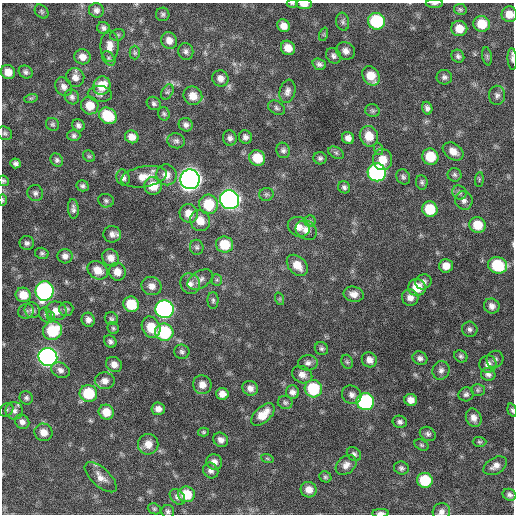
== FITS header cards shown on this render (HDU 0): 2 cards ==
NAXIS1  =                  512 / Axis length
NAXIS2  =                  512 / Axis length

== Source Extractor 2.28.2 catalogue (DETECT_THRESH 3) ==
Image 512 x 512 px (HDU 0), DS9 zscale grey, 1 PNG px = 1 image px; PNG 516 x 516 px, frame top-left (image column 1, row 512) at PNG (2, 3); each listed source drawn as its Kron ellipse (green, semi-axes under 4 px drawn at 4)
Background 389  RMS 21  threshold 63.5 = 3 sigma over >= 5 px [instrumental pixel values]
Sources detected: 206; all 206 listed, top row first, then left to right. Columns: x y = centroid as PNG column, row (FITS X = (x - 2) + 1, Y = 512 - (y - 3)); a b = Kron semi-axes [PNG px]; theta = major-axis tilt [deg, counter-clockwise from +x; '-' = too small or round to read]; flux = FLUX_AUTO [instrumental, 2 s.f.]
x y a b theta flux
434 3 9 3 0 2.6e+03
292 4 6 3 -1 1.6e+03
304 4 8 5 -2 1.1e+04
460 9 6 5 - 2.6e+03
96 10 7 7 - 5.8e+03
42 11 8 6 -48 3.1e+03
163 14 7 6 - 3.2e+03
509 14 8 7 - 1.6e+04
376 21 8 8 - 9.6e+04
343 22 9 6 -80 4.0e+03
482 24 8 8 - 3.0e+04
283 26 7 6 - 1.1e+04
103 28 6 6 - 3.9e+03
459 28 8 7 - 1.8e+04
324 34 7 4 72 1.9e+03
117 35 7 5 15 2.8e+03
169 41 8 7 - 1.1e+04
110 46 15 9 -90 1.2e+04
288 48 7 6 - 1.5e+04
186 51 8 7 - 4.9e+03
345 51 10 8 -29 7.5e+03
135 53 7 5 -89 2.7e+03
334 56 8 7 - 4.9e+03
458 56 7 6 - 3.7e+03
487 56 9 4 -79 2.7e+03
83 57 8 7 - 9.9e+03
109 58 8 5 -52 3.4e+03
512 59 11 4 -86 4.3e+03
319 64 7 5 -19 4.3e+03
8 72 7 7 - 1.5e+04
26 72 7 6 - 4.1e+03
371 76 10 8 -55 2.3e+04
75 77 9 9 - 9.4e+03
444 77 7 7 - 4.4e+03
220 78 8 8 - 8.6e+03
102 86 9 8 - 2.7e+04
64 87 10 8 -59 7.7e+03
287 91 12 8 78 7.2e+03
167 92 8 5 59 3.4e+03
100 94 12 8 -3 6.0e+03
497 95 9 8 - 5.5e+03
193 96 9 9 - 1.5e+04
72 97 7 7 - 4.5e+03
31 98 7 4 17 2.5e+03
154 103 7 6 - 3.8e+03
90 105 9 8 - 2.1e+04
277 108 9 6 -31 3.7e+03
427 108 6 5 - 4.6e+03
372 111 7 6 - 3.1e+03
164 114 7 6 - 3.0e+03
108 116 9 7 -37 5.2e+04
53 124 7 6 - 2.9e+03
78 125 6 6 - 4.8e+03
186 125 7 6 - 5.1e+03
5 133 8 6 -33 3.4e+03
74 136 6 5 - 3.6e+03
369 136 10 9 - 2.2e+04
132 137 7 6 - 1.0e+04
245 137 7 6 - 5.1e+03
230 138 8 6 -81 5.1e+03
348 138 6 6 - 7.5e+03
176 141 9 7 -13 4.6e+03
379 149 6 4 -71 2.1e+03
283 150 8 6 -70 4.4e+03
453 151 11 8 -33 1.2e+04
336 153 8 5 -30 3.0e+03
89 156 6 5 - 2.3e+03
430 157 8 8 - 3.2e+04
257 158 8 7 - 3.2e+04
320 158 6 6 - 3.4e+03
57 160 7 6 - 3.6e+03
383 160 10 9 - 2.0e+04
16 163 5 5 - 4.2e+03
377 172 9 9 - 3.2e+05
166 175 10 10 - 1.3e+04
455 175 7 7 - 3.5e+03
144 177 23 10 10 2.0e+04
403 177 8 6 -58 3.6e+03
123 178 8 6 -67 5.3e+03
190 179 10 9 - 1.2e+06
479 179 7 3 85 1.7e+03
4 181 5 5 - 2.1e+03
422 182 7 5 -83 3.3e+03
83 186 6 5 - 3.6e+03
153 186 9 8 - 2.3e+04
344 187 6 5 - 3.7e+03
459 192 7 6 - 4.2e+03
35 193 8 7 - 4.5e+03
266 194 7 6 - 3.1e+03
3 200 5 3 - 1.4e+03
229 200 10 9 - 6.8e+05
106 201 8 7 - 3.4e+03
464 201 9 8 - 6.8e+03
208 204 10 9 - 4.8e+04
73 209 10 5 -85 4.7e+03
430 209 8 7 - 4.3e+04
189 213 9 9 - 1.6e+04
200 221 10 10 - 1.7e+04
310 221 5 5 - 2.5e+03
477 225 8 7 - 2.8e+04
299 227 11 9 -28 1.1e+04
306 230 11 9 -35 1.1e+04
112 234 9 8 - 7.3e+03
27 243 7 7 - 4.2e+03
224 245 8 8 - 3.8e+04
197 247 7 6 - 3.4e+03
42 253 7 5 -15 2.9e+03
65 256 7 7 - 6.8e+03
111 258 9 8 - 1.2e+04
297 265 12 8 -45 1.9e+04
498 265 10 8 -15 6.3e+04
446 266 7 7 - 1.4e+04
98 270 11 8 -32 1.6e+04
117 272 9 8 - 1.3e+04
200 279 14 8 31 7.7e+03
217 280 5 5 - 2.2e+03
423 282 8 7 - 5.6e+03
190 284 10 9 - 9.3e+03
152 286 10 9 - 1.0e+04
417 287 9 8 - 2.9e+04
44 291 9 9 - 3.2e+05
354 294 10 7 -11 9.8e+03
23 295 7 7 - 2.0e+04
410 298 8 8 - 9.0e+03
280 299 6 4 -72 1.7e+03
213 300 8 5 90 3.3e+03
131 304 8 7 - 4.2e+04
492 306 8 7 - 7.2e+03
66 309 7 6 - 3.9e+03
164 309 9 9 - 4.3e+05
32 310 8 7 - 4.7e+03
26 311 8 7 - 3.7e+03
56 311 10 9 - 1.3e+04
46 315 8 6 -63 3.2e+03
50 315 4 3 - 1.1e+04
111 319 7 6 - 3.3e+03
88 320 7 6 - 6.5e+03
151 327 11 9 -65 2.7e+04
113 328 6 5 - 2.5e+03
470 329 8 7 - 4.4e+03
53 331 10 9 - 5.7e+04
164 332 9 8 - 9.9e+04
110 341 7 5 -49 4.1e+03
321 349 7 6 - 3.4e+03
182 352 7 7 - 4.0e+03
461 356 7 6 - 3.3e+03
48 357 9 9 - 5.8e+05
420 358 8 6 -26 4.8e+03
495 359 9 8 - 4.8e+03
369 360 8 7 - 8.7e+03
347 362 7 5 -67 2.5e+03
308 363 10 7 7 6.1e+03
114 364 8 7 - 9.0e+03
488 364 8 8 - 7.9e+03
60 370 10 7 -24 6.2e+03
441 370 9 8 - 6.1e+03
488 374 7 6 - 5.2e+03
302 375 10 8 -26 8.9e+03
105 381 10 8 -7 8.9e+03
202 385 9 9 - 1.1e+04
250 388 8 7 - 8.2e+03
313 389 9 8 - 7.2e+04
478 390 7 6 - 2.8e+03
292 392 7 6 - 6.3e+03
88 393 9 8 - 5.6e+04
222 394 6 6 - 9.9e+03
466 394 7 7 - 4.3e+03
352 395 10 9 - 7.1e+03
26 398 7 6 - 3.2e+03
411 400 6 6 - 1.1e+04
285 402 7 6 - 3.3e+03
365 402 9 8 - 2.0e+05
158 409 7 6 - 7.8e+03
6 410 7 6 - 2.8e+03
512 410 7 4 -74 2.4e+03
14 411 9 8 - 6.0e+03
106 412 8 7 - 1.9e+04
263 415 14 7 42 2.0e+04
474 418 9 7 -68 9.1e+03
22 422 8 6 -42 6.5e+03
400 422 7 6 - 4.2e+03
43 432 9 8 - 1.2e+04
203 432 6 4 -2 2.2e+03
428 434 8 6 -32 4.2e+03
221 440 8 7 - 6.9e+03
479 442 7 5 -1 2.4e+03
148 444 10 10 - 1.5e+04
421 445 7 5 -27 2.5e+03
354 454 8 6 -41 3.9e+03
267 458 6 4 -19 2.0e+03
214 462 8 7 - 7.4e+03
346 465 11 8 41 8.7e+03
495 466 13 8 30 8.9e+03
401 468 7 6 - 3.9e+03
211 471 8 7 - 6.0e+03
101 477 20 9 -42 1.3e+04
325 477 6 5 - 2.6e+03
425 480 8 7 - 5.3e+04
309 490 8 7 - 1.3e+04
186 494 8 8 - 3.5e+04
509 495 7 6 - 4.2e+03
177 497 9 6 -44 5.2e+03
154 509 7 5 -21 2.5e+03
168 511 6 6 - 3.5e+03
441 512 9 8 - 6.5e+03
381 513 8 3 1 5.6e+03
At the frame edge (FLAGS 8, measured only in part): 11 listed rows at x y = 434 3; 292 4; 304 4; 509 14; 512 59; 4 181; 3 200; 498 265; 512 410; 441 512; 381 513